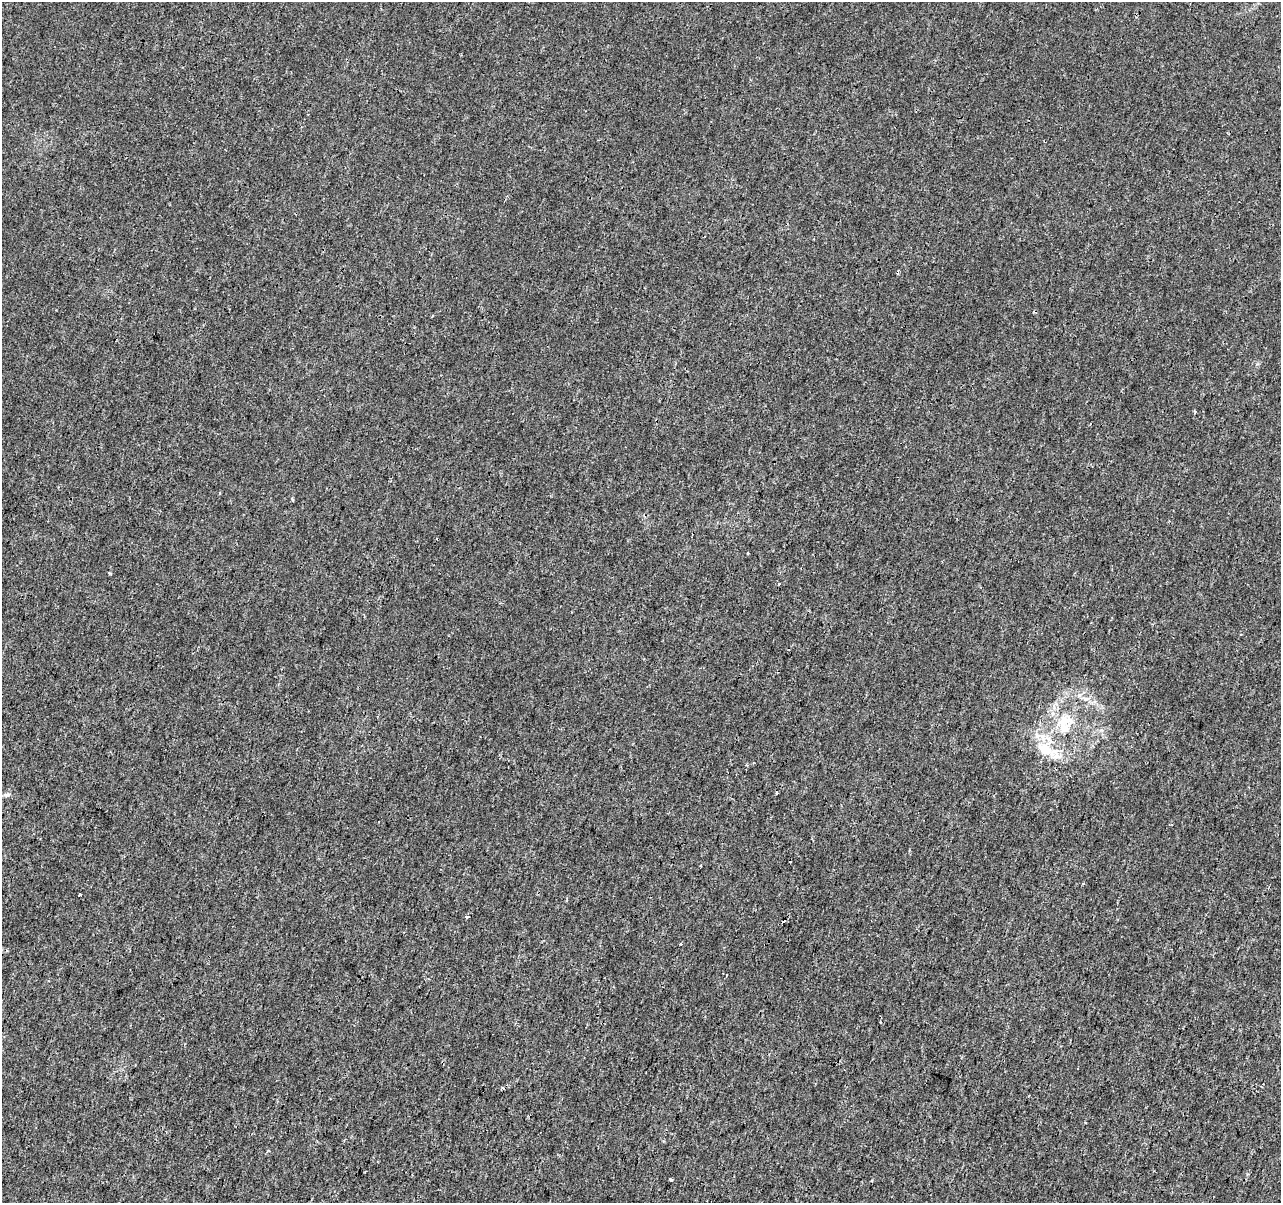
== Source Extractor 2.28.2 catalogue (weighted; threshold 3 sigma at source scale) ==
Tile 7 of 4 x 4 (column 3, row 2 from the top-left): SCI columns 2567-3845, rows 2687-3887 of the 5125 x 5312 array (HDU 1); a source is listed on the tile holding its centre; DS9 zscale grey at full resolution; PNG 1283 x 1205 px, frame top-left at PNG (2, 2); no overlay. Shown black and unused: <1% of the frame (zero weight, under 3 of 4 exposures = <1% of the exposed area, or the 3 px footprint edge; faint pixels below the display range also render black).
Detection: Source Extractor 2.28.2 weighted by HDU 2 'WHT'; one run over the whole footprint, this tile lists its part. Background 5.92e-05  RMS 0.0014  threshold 0.00628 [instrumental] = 3 sigma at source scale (4.5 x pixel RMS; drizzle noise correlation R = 1.50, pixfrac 1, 0.0396/0.0396 arcsec/px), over >= 5 px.
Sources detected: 13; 4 cosmic-ray / hot-pixel residue — not listed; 1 inside a brighter listed object's ellipse — not listed separately; the other 8 listed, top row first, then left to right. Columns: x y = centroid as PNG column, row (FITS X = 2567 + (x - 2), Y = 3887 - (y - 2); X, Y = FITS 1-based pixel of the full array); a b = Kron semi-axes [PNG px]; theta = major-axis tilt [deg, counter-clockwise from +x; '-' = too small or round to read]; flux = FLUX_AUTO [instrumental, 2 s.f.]
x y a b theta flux
778 584 3 3 - 0.72
1063 726 35 13 -80 3.9
1044 749 26 14 -36 3.6
7 795 11 4 5 0.34
79 894 3 3 - 0.34
467 916 4 3 - 1.4
681 944 3 3 - 0.26
671 1180 5 3 - 0.16